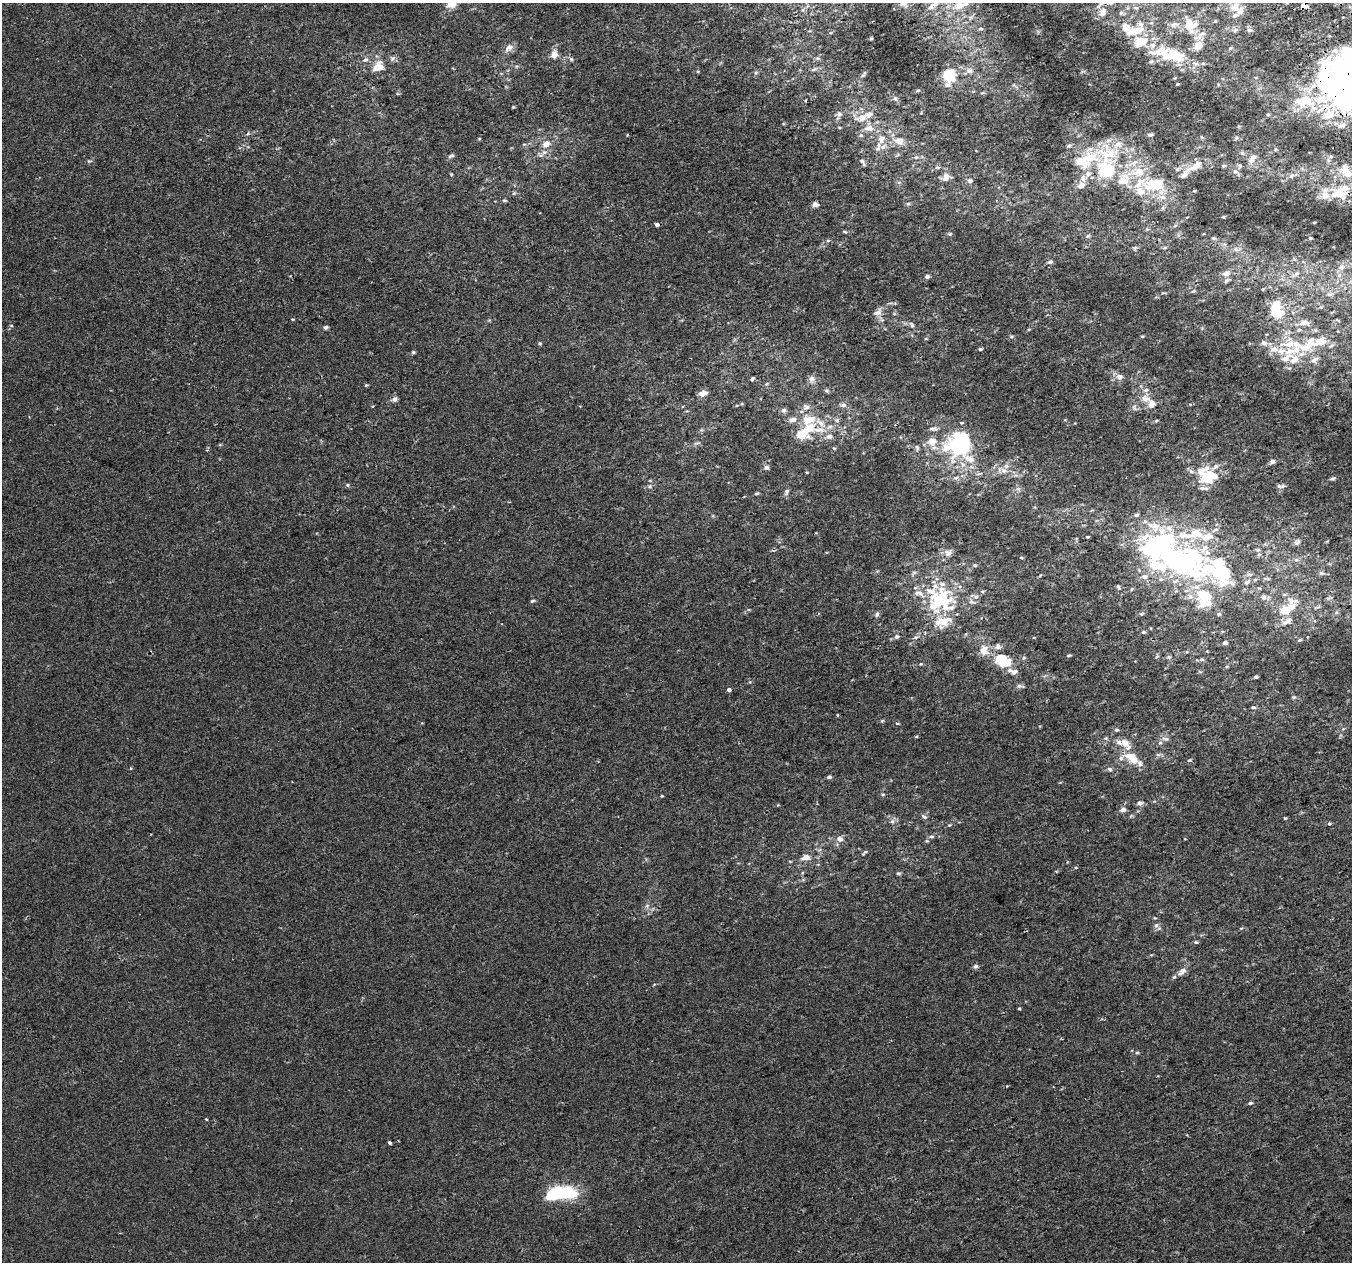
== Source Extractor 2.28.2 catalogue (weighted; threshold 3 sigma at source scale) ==
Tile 10 of 4 x 4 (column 2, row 3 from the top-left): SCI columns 1393-2742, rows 1395-2654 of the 5483 x 5253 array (HDU 1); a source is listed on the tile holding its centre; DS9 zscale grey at full resolution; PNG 1354 x 1264 px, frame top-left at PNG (2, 3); no overlay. Shown black and unused: <1% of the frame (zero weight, under 2 of 3 exposures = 2% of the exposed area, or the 3 px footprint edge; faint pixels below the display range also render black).
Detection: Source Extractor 2.28.2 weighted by HDU 2 'WHT'; one run over the whole footprint, this tile lists its part. Background -2.75e-04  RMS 0.0028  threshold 0.0127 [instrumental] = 3 sigma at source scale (4.5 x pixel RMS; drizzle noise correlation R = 1.50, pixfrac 1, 0.0396/0.0396 arcsec/px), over >= 5 px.
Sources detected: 318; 7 inside a brighter object's white glare — not listed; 93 inside a brighter listed object's ellipse — not listed separately; the other 218 listed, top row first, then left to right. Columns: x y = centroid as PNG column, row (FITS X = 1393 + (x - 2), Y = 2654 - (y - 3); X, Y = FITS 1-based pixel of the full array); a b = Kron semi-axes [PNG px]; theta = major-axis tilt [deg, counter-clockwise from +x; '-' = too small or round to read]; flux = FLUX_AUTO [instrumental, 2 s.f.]
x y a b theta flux
903 3 9 8 - 1.6
451 4 8 8 - 4.7
935 4 12 7 9 1.7
959 5 16 10 23 3.5
1304 5 4 4 - 7.5
1235 7 15 14 - 3.5
1136 8 6 3 -18 0.38
1103 11 10 8 7 1.5
1121 13 6 5 - 0.51
1173 25 12 7 15 1.3
1190 25 14 12 -27 5.7
981 29 7 3 -1 0.4
1235 30 8 6 24 0.7
1249 30 7 5 -3 0.65
1134 31 16 9 7 4.8
1201 34 17 7 42 1.9
871 38 4 3 - 0.29
509 47 11 7 46 1.8
1230 48 6 4 23 0.37
554 54 7 7 - 2.3
1174 55 48 15 -8 14
392 59 8 6 56 0.75
365 60 8 6 21 0.87
378 67 17 11 38 3.9
814 69 10 5 19 0.7
969 70 10 8 0 1.4
756 73 6 5 - 0.51
863 75 7 5 45 0.52
949 76 17 13 88 8.5
1177 84 3 3 - 0.25
1014 85 7 4 -53 0.46
918 90 6 4 17 0.37
1345 91 72 51 -65 160
895 98 7 6 - 0.79
513 107 5 4 - 0.23
839 115 13 7 68 1.2
862 117 27 13 11 4.8
839 127 5 3 - 0.24
248 133 6 4 56 0.36
627 135 3 2 - 0.34
861 135 6 5 - 0.54
1150 135 6 4 8 0.57
1236 138 6 4 45 0.35
479 139 4 3 - 0.26
881 139 12 9 70 2.6
899 140 14 9 -10 2.7
546 144 12 9 35 2.1
1069 146 7 4 21 0.49
1275 149 5 3 - 0.3
1108 154 37 28 -16 17
451 156 8 5 27 0.58
916 157 5 5 - 0.51
89 161 5 5 - 0.38
1251 161 8 7 - 1.2
862 162 10 5 -58 0.8
1195 166 22 8 27 4.2
1223 166 6 4 3 0.42
1240 166 6 4 69 0.52
937 167 5 3 - 0.31
1346 170 22 10 -61 5.2
1235 171 8 6 -20 0.86
1291 176 9 5 45 0.8
946 177 12 8 69 1.8
970 181 7 6 - 0.77
1155 184 18 11 3 11
1081 185 10 8 26 1.8
1140 191 16 13 -39 3.9
1194 191 5 3 - 0.23
514 193 5 4 - 0.38
1339 193 26 15 -13 6.6
504 200 6 4 0 0.39
908 204 6 5 - 0.43
815 205 5 4 - 1.7
657 225 4 3 - 2.1
844 231 7 3 -19 0.35
950 234 6 4 21 0.4
1088 236 6 5 - 0.44
1213 238 5 5 - 0.33
1310 238 4 3 - 0.37
828 240 6 4 2 0.36
1236 249 8 6 -24 0.8
1050 262 6 5 - 0.74
1341 267 8 8 - 1.3
1226 273 10 7 16 1.3
1296 273 8 6 36 0.81
927 277 5 4 - 0.8
1226 281 7 5 34 0.59
1193 291 5 4 - 0.34
1329 294 7 5 18 0.73
1276 309 19 12 -79 9.6
878 312 14 8 30 1.6
1304 322 13 8 -10 1.9
11 325 5 3 - 0.26
912 325 9 6 -61 0.73
325 327 6 5 - 0.65
1029 329 5 3 - 0.28
1011 336 7 3 7 0.37
1142 336 5 3 - 0.29
1320 341 20 11 20 4.6
540 343 5 5 - 0.38
1289 344 27 16 8 9
980 349 4 3 - 0.65
413 352 5 4 - 0.39
1294 360 15 13 -59 3.6
1314 360 11 7 32 1.3
1120 377 9 8 - 1.5
752 378 4 3 - 0.92
812 379 8 8 - 1.4
766 384 6 4 70 0.37
366 385 4 4 - 0.33
826 390 6 6 - 0.47
703 393 9 6 9 1.9
394 399 8 6 16 0.96
1146 399 13 9 -7 2.4
843 405 10 5 -4 0.96
580 406 4 2 - 0.19
783 410 7 6 - 0.93
808 420 23 20 -6 8.1
837 420 7 7 - 0.75
1156 421 5 4 - 0.33
701 430 6 4 42 0.43
829 437 8 6 6 1.3
696 443 10 3 11 0.5
834 448 5 3 - 0.25
959 452 52 34 -20 27
1272 462 5 5 - 1.2
766 467 6 5 - 0.83
1208 478 21 15 -81 6.1
1333 478 9 4 15 0.5
650 481 5 3 - 0.27
348 485 5 4 - 0.4
650 486 5 3 - 0.4
1283 486 8 5 1 0.61
1018 489 6 6 - 0.69
786 492 9 6 73 0.8
756 493 5 4 - 0.42
1136 515 6 4 12 0.58
1215 530 10 6 25 1
1088 537 3 2 - 0.33
1297 542 10 7 54 0.94
1157 545 27 23 5 69
948 553 11 9 33 1.5
1296 560 6 6 - 0.68
975 565 6 5 - 0.42
1182 565 31 18 -26 47
1220 571 57 34 -24 35
914 572 6 5 - 0.51
1321 573 7 6 - 0.66
1144 576 9 7 2 1.5
1118 587 6 4 -54 0.45
976 596 6 4 1 0.53
1190 597 9 8 - 1.7
940 600 32 29 -6 24
1291 600 17 11 -70 2.7
532 601 6 4 19 0.39
1285 610 11 9 -3 4.3
877 614 7 5 66 0.63
1141 614 7 4 8 0.43
1219 614 6 5 - 0.43
1285 623 13 7 42 1.6
1143 632 5 4 - 0.4
897 637 7 6 - 0.76
1307 637 3 3 - 0.26
1300 640 5 4 - 0.35
1225 642 5 4 - 1
998 646 8 7 - 0.98
984 651 14 10 81 2.9
1069 655 6 3 7 0.31
1169 657 7 5 19 0.47
1024 658 6 5 - 0.4
1202 659 7 5 5 0.54
1003 661 18 11 -29 8.6
921 664 6 4 20 0.37
1256 677 4 3 - 0.5
750 682 5 4 - 0.31
1020 686 10 4 -3 0.73
729 690 4 3 - 1.3
1293 697 6 4 19 0.4
1253 707 7 5 -2 0.53
837 715 4 2 - 0.23
882 721 5 4 - 0.33
897 723 5 3 - 0.25
1116 730 6 5 - 0.44
916 736 5 3 - 0.25
1106 738 6 4 72 0.42
1166 739 11 5 -9 0.98
1125 743 16 9 -51 3.2
1158 755 7 4 -1 0.55
1133 759 16 12 -77 3.9
1189 760 6 4 20 0.37
1110 769 7 6 - 0.66
829 777 6 4 9 0.6
883 794 5 4 - 0.35
662 796 3 3 - 0.25
1140 803 7 6 - 1
1123 810 7 6 - 1
924 817 8 5 -31 0.61
1285 818 3 3 - 0.68
892 821 7 6 - 0.88
1329 823 4 3 - 0.76
949 825 5 4 - 0.25
931 836 7 4 1 0.5
840 839 9 8 - 1.4
864 853 10 3 45 0.44
806 857 10 7 8 1.9
1076 868 4 3 - 0.25
898 873 6 4 -12 0.45
647 906 7 4 2 0.55
1156 925 7 6 - 0.96
1196 942 5 5 - 0.39
975 966 5 5 - 0.76
1182 971 15 8 49 2
1019 1009 3 3 - 0.33
1137 1053 5 4 - 0.37
1250 1103 6 4 10 0.5
206 1119 3 2 - 0.54
390 1143 4 3 - 0.56
567 1192 20 15 -3 12
Overlapping masked pixels (flux is a lower limit): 3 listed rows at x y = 1304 5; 1345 91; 1339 193
Isophote crosses this tile's border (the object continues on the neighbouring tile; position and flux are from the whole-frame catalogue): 6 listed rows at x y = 903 3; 451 4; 959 5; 1345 91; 1346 170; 1339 193
Unlisted compact peaks at least as high as the median listed source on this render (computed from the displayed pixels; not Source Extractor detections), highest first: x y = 131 768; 293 319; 807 472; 1223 217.